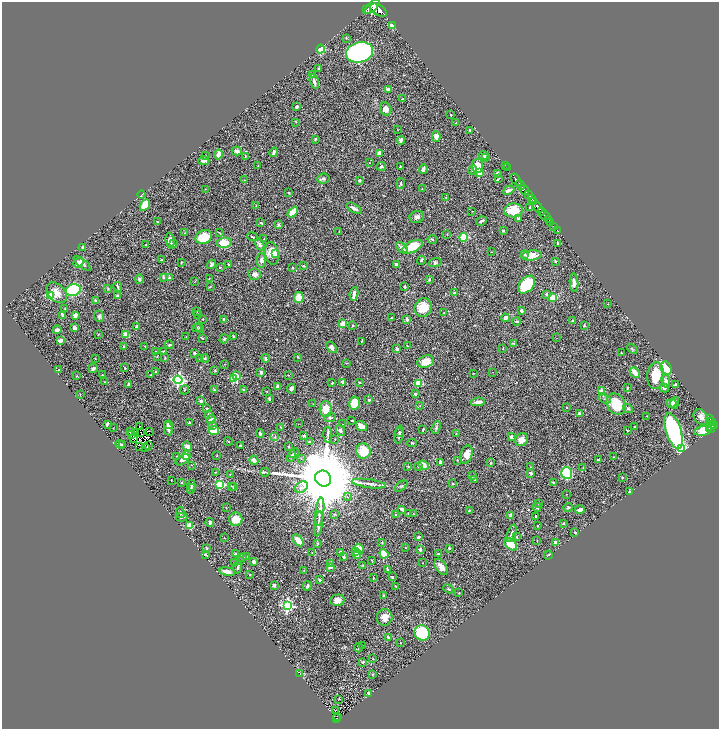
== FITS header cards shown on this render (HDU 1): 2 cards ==
NAXIS1  =                 1434
NAXIS2  =                 1453

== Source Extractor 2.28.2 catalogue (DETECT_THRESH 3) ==
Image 1434 x 1453 px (HDU 1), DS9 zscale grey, zoomed out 1/2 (1 PNG px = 2 x 2 image px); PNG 721 x 731 px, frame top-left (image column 2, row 1453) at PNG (2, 2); each listed source drawn as its Kron ellipse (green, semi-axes under 4 px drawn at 4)
Background 0.54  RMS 0.021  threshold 0.0636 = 3 sigma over >= 5 px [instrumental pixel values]
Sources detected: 470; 27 cannot appear on this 1/2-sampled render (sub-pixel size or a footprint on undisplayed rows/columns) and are neither listed nor drawn; the other 443 listed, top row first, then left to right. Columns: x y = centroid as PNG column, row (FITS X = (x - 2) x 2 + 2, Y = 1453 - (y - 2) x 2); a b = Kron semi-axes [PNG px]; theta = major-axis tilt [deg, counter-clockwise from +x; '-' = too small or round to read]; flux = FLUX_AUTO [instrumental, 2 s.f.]
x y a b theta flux
372 6 9 4 46 2500
366 10 3 2 - 130
379 10 9 5 -29 2700
393 26 3 2 - 96
346 38 4 3 - 2.8
321 49 4 4 - 230
360 52 14 10 14 770
318 68 2 2 - 2.4
312 74 2 2 - 3
314 82 7 3 -74 13
388 89 2 2 - 40
403 99 3 2 - 4.3
297 107 3 2 - 9
386 109 7 5 -65 26
451 115 2 2 - 1.9
296 122 3 2 - 1.6
455 123 3 2 - 1.9
398 130 2 1 - 1.3
470 130 3 2 - 4.5
436 136 5 4 - 16
315 139 4 2 - 3.5
401 140 4 3 - 9.7
237 151 5 4 - 20
274 152 5 3 - 8.4
379 153 4 3 - 21
218 155 5 3 - 28
484 155 4 3 - 5.1
206 156 3 2 - 2.5
245 156 4 2 - 2.3
485 157 4 3 - 4.1
204 161 5 3 - 16
369 163 2 2 - 1.2
505 165 2 1 - 12
258 166 2 2 - 2.1
381 166 5 3 - 6.3
478 166 7 5 -84 49
400 167 2 2 - 2.7
507 168 2 1 - 12
423 169 4 3 - 13
473 170 5 4 - 7.1
480 172 3 3 - 46
497 173 3 3 - 6.1
323 178 6 5 - 7.1
498 179 4 1 - 2.3
244 180 2 2 - 1.3
359 180 3 3 - 5.8
516 180 7 2 -53 880
401 183 5 3 - 6.4
520 185 5 2 - 670
205 189 2 2 - 1.1
422 189 3 2 - 1.8
509 190 6 2 24 14
524 190 5 2 - 150
288 192 3 2 - 2.6
141 195 4 2 - 3.1
528 195 3 2 - 290
446 197 3 2 - 2.3
531 198 3 1 - 200
533 202 4 3 - 500
145 205 6 4 58 63
256 205 2 1 - 1.9
530 207 2 2 - 4.4
538 207 6 3 -57 1400
354 208 8 3 -29 13
513 210 9 7 5 85
472 211 2 1 - 1.1
293 212 6 3 45 52
542 212 3 1 - 300
545 215 5 2 - 600
417 217 7 6 - 13
518 218 4 3 - 3.9
548 219 3 2 - 140
481 221 5 2 - 8.2
157 222 3 2 - 2.4
261 223 2 2 - 3.8
551 223 2 2 - 85
278 224 4 3 - 7.8
554 226 2 1 - 24
503 230 4 3 - 4.4
557 230 3 1 - 9.1
339 232 2 2 - 1.3
184 233 3 2 - 1.6
220 233 3 2 - 1.7
447 234 3 2 - 1.9
204 237 8 6 26 110
252 237 5 2 - 4.9
463 237 4 3 - 110
264 239 3 2 - 1.9
432 239 5 3 - 4.4
170 241 8 4 -85 24
224 243 8 5 8 54
557 243 3 2 - 3.2
173 244 4 3 - 3.6
146 245 3 2 - 5.3
260 245 6 4 -63 10
83 247 3 2 - 8.5
412 247 11 5 25 100
402 248 7 3 -45 17
491 252 2 2 - 1.3
272 253 11 7 -78 62
275 254 4 3 - 28
524 254 4 3 - 5
531 255 10 5 6 43
161 260 4 2 - 4.3
261 260 7 5 90 11
421 260 4 3 - 6.2
555 261 3 3 - 2.4
181 262 3 2 - 3.3
435 262 7 4 17 7.3
78 263 5 3 - 40
82 264 11 4 -40 13
212 264 5 3 - 8.8
397 264 4 3 - 12
228 265 2 2 - 4.3
303 266 3 2 - 4.8
220 267 3 2 - 2.4
293 267 3 2 - 2.8
255 274 6 5 - 15
163 277 4 3 - 6.8
170 278 4 3 - 7
139 279 4 4 - 11
209 279 3 2 - 2.3
429 280 3 3 - 4.7
195 281 3 2 - 2
574 283 9 3 -84 22
527 285 10 7 47 210
118 287 5 3 - 4.4
210 287 3 2 - 2.1
404 287 3 2 - 5.4
108 288 4 2 - 2.8
73 290 7 5 18 280
57 293 12 8 -47 35
454 293 3 2 - 4.2
354 294 7 3 81 23
546 294 4 3 - 5.7
117 295 3 3 - 6.3
51 296 3 3 - 200
299 298 5 5 - 55
553 298 4 3 - 80
95 300 3 3 - 5.6
608 304 2 2 - 0.95
423 307 9 8 - 62
65 308 3 2 - 2
521 310 3 2 - 13
197 311 3 3 - 2.4
444 313 2 2 - 1.5
197 314 2 2 - 2.3
63 315 4 3 - 18
75 315 3 2 - 33
99 316 6 5 - 9
391 318 3 2 - 2.1
505 318 4 3 - 16
202 319 3 2 - 1.3
224 319 2 2 - 28
407 320 2 2 - 31
517 321 4 3 - 6.3
573 321 4 3 - 4.6
343 324 4 3 - 26
353 326 3 2 - 3.9
584 326 3 2 - 2.9
74 327 4 3 - 10
136 327 4 3 - 4.8
197 328 4 3 - 4.1
199 328 5 2 - 4.3
57 330 4 3 - 11
98 334 3 2 - 1.5
126 335 3 3 - 50
186 337 2 2 - 1.3
233 337 4 2 - 3.5
202 338 4 3 - 3.3
557 338 2 2 - 1.1
224 339 4 3 - 4.6
60 340 4 3 - 17
362 341 4 2 - 2.2
513 343 4 3 - 3.2
169 345 4 2 - 4.8
124 346 3 2 - 2.7
145 346 3 2 - 1.7
407 346 3 2 - 2.4
332 347 6 4 -55 12
397 349 4 3 - 5.8
503 349 2 2 - 1.9
632 349 6 3 -38 4.6
156 351 3 2 - 2.7
163 351 3 2 - 5.3
195 353 2 2 - 7
621 353 2 2 - 2.7
157 356 4 2 - 2.1
298 357 3 3 - 3.1
95 358 2 2 - 1.8
165 358 3 2 - 2.8
199 358 2 2 - 1.6
205 358 4 3 - 5
266 358 4 3 - 6.7
426 362 8 6 19 50
347 363 3 2 - 2.2
224 364 2 1 - 1.1
93 368 5 3 - 8.1
125 368 2 2 - 2.6
666 368 7 5 -62 80
59 370 3 3 - 3.1
215 370 3 3 - 3.1
156 371 3 2 - 2.6
261 372 3 3 - 15
493 372 2 1 - 1.2
635 372 6 3 -49 32
474 373 3 2 - 1.9
102 375 3 2 - 2
150 375 2 2 - 2.3
288 375 2 2 - 2.7
76 376 3 2 - 1.5
237 376 3 2 - 52
656 376 13 8 84 100
233 378 3 3 - 180
178 380 4 4 - 710
666 381 7 4 -80 20
104 382 3 2 - 2.5
332 383 4 3 - 4.7
343 383 4 2 - 16
359 383 2 2 - 3.5
418 383 3 3 - 120
128 384 4 2 - 4.5
675 384 2 2 - 11
278 386 4 3 - 14
627 388 4 3 - 3.9
664 388 5 4 - 7.9
291 389 5 3 - 11
184 390 5 3 - 3.7
214 390 4 3 - 3.8
244 390 4 3 - 5.7
267 391 3 2 - 2.5
601 391 2 2 - 61
80 394 3 2 - 1.7
415 394 3 3 - 8.9
269 398 3 2 - 7.3
605 399 6 2 -19 4.2
369 400 2 2 - 5.2
201 401 2 2 - 22
478 402 7 3 9 16
354 403 6 5 - 77
671 403 5 3 - 45
675 403 6 3 75 15
313 404 3 2 - 1.3
616 404 11 9 -57 110
420 406 2 2 - 1.2
567 407 2 2 - 4.9
628 408 5 4 - 5.8
207 409 4 3 - 3.6
326 409 8 6 -87 47
208 414 4 3 - 3.8
579 414 3 2 - 11
647 416 2 1 - 1.8
701 417 8 6 -53 20
330 418 6 4 20 6.5
710 418 4 2 - 140
211 420 4 3 - 12
352 421 3 2 - 3.7
711 422 4 2 - 100
189 423 2 2 - 7.5
107 424 4 2 - 5.9
169 424 4 4 - 20
298 424 2 1 - 1
342 424 2 1 - 1
212 425 4 3 - 3.8
711 425 5 2 - 220
139 426 2 1 - 1.5
361 426 6 3 -36 44
714 426 4 2 - 340
280 427 3 1 - 1.2
436 427 6 3 70 6.4
635 427 3 2 - 2.3
113 428 2 1 - 1.3
711 428 5 2 - 110
168 429 7 3 -78 14
423 429 2 2 - 3.2
340 430 6 4 -69 8.5
131 431 3 2 - 8.8
149 431 2 1 - 2
214 431 5 4 - 35
627 431 2 2 - 3
674 431 18 7 -72 620
703 431 9 4 9 97
141 432 2 1 - 0.62
136 433 3 2 - 3.7
260 433 4 3 - 6.8
399 433 4 3 - 7.1
399 434 9 3 80 9.8
456 434 2 2 - 1.6
132 435 2 1 - 1.3
328 435 8 4 -85 9
304 436 4 3 - 5.6
275 437 3 2 - 2.8
511 437 3 3 - 15
133 438 3 1 - 3.7
335 439 2 2 - 1.5
522 440 7 6 - 24
228 441 4 2 - 2.1
309 442 3 3 - 5.6
412 443 4 2 - 3.4
120 444 5 3 - 9.1
123 444 4 2 - 3.7
149 445 2 1 - 0.35
240 445 3 2 - 3.7
139 446 2 1 - 1.7
187 446 5 4 - 16
145 447 3 1 - 0.49
289 447 3 3 - 3
682 448 3 3 - 670
363 451 7 7 - 80
294 453 5 4 - 6.8
467 454 9 6 74 36
217 455 2 2 - 1.6
186 456 3 2 - 76
291 456 6 3 57 6.5
177 457 2 2 - 2.3
614 457 3 2 - 2.2
301 459 3 2 - 2
182 460 8 4 32 18
254 460 5 4 - 19
457 460 2 2 - 1.6
598 460 3 2 - 3.6
440 462 4 3 - 7.6
491 463 3 2 - 4.4
192 465 3 2 - 2.2
424 465 5 4 - 25
408 466 3 2 - 2.3
419 466 4 3 - 4.6
531 467 3 2 - 1.6
583 468 2 2 - 1.5
215 472 3 2 - 1.8
265 472 5 2 - 4
531 473 4 3 - 6.7
567 473 6 5 - 160
230 474 2 2 - 1.9
472 476 3 3 - 4.9
622 477 3 3 - 2.6
323 479 8 7 - 71000
171 480 2 1 - 1.8
474 480 2 2 - 1.9
553 482 3 2 - 3.5
182 483 3 3 - 2.9
220 484 3 3 - 310
369 484 17 3 -8 19
453 484 2 2 - 3.5
231 486 3 2 - 2.4
401 486 7 2 37 4
191 487 7 2 79 4.5
193 487 3 3 - 2.7
234 487 4 4 - 3.9
301 487 7 5 34 18
629 492 3 2 - 3.4
566 494 2 2 - 1.4
347 497 3 2 - 2.1
539 504 3 2 - 1.6
226 507 3 2 - 1.6
537 507 4 3 - 7.6
568 508 4 2 - 4.4
402 509 4 3 - 7.7
580 510 5 3 - 16
469 511 3 2 - 2.6
180 512 5 3 - 5.8
320 512 14 4 84 26
408 513 2 2 - 4
335 514 3 3 - 4.1
414 514 4 2 - 2.4
396 515 2 2 - 3.9
511 516 4 3 - 15
536 516 3 2 - 8.6
182 517 6 3 -1 8
236 519 7 6 - 46
210 522 4 3 - 9.2
563 523 3 3 - 4
318 524 12 3 84 15
189 526 4 3 - 37
538 526 2 2 - 5.8
575 532 2 2 - 3.6
511 533 9 4 71 13
418 537 3 3 - 8.8
517 537 3 3 - 3.6
224 538 3 2 - 1.5
298 540 7 3 -49 57
537 541 2 2 - 1.5
382 542 3 3 - 2.8
318 543 3 3 - 3.4
556 543 4 4 - 23
511 544 8 5 -43 79
206 548 4 2 - 2.6
406 548 2 2 - 1.8
449 548 2 2 - 6.1
359 549 5 3 - 49
420 549 3 3 - 11
355 551 3 3 - 15
312 552 2 1 - 1.1
340 552 3 2 - 8.2
236 554 4 3 - 5.2
357 554 4 4 - 11
384 554 5 3 - 120
438 554 3 3 - 4.3
205 555 4 2 - 3.7
548 555 4 2 - 3.6
246 556 4 3 - 4.7
344 557 4 3 - 7.2
243 558 4 3 - 5.2
240 560 3 2 - 2
372 560 3 2 - 1.5
235 562 2 2 - 1.8
253 562 4 4 - 10
331 563 4 2 - 3
423 563 2 2 - 1.5
363 566 4 2 - 2.5
238 567 6 3 76 8
330 567 3 3 - 13
441 567 9 5 -57 29
387 569 3 2 - 6
304 570 3 2 - 2.2
227 571 8 3 -8 23
250 575 3 2 - 2.2
392 577 2 2 - 5.5
373 578 3 2 - 1.4
319 580 2 2 - 7.6
274 585 3 2 - 19
307 586 4 3 - 7.3
395 586 2 2 - 3
448 589 5 2 - 3
459 593 3 1 - 1.4
383 595 3 3 - 3.7
337 600 7 5 13 26
287 606 4 4 - 720
385 617 8 7 - 34
422 633 8 7 - 270
388 637 3 3 - 5.7
400 643 2 2 - 1.5
362 645 3 2 - 1.7
358 648 4 2 - 2.9
373 659 3 2 - 1.9
363 662 3 3 - 5.3
299 673 3 2 - 2.2
373 674 3 2 - 3
369 693 3 3 - 12
339 699 2 2 - 2.4
336 710 3 1 - 3.2
337 716 2 1 - 11
336 719 4 2 - 90
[27 sub-pixel or undisplayed-footprint detections neither listed nor drawn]